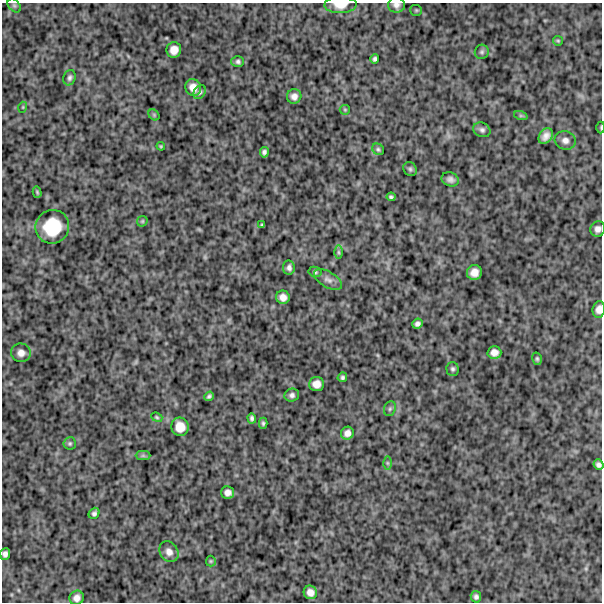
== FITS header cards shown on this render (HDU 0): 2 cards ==
NAXIS1  =                  600
NAXIS2  =                  600

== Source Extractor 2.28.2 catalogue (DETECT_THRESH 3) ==
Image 600 x 600 px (HDU 0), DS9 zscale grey, 1 PNG px = 1 image px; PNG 604 x 604 px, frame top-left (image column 1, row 600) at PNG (2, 3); each listed source drawn as its Kron ellipse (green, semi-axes under 4 px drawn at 4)
Background 880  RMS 260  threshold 790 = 3 sigma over >= 5 px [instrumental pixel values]
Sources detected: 66; all 66 listed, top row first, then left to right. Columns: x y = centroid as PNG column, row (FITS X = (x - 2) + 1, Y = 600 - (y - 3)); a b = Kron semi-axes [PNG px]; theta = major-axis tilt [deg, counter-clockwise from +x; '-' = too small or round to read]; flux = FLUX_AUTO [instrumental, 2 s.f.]
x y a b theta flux
340 5 16 8 2 170000
396 5 8 7 - 77000
14 6 8 5 -49 35000
416 10 6 5 - 21000
558 41 5 4 - 20000
174 50 8 7 - 140000
482 52 7 7 - 40000
375 59 4 4 - 41000
238 61 6 5 - 39000
70 78 8 6 70 49000
193 87 8 7 - 140000
200 92 7 5 58 40000
294 96 7 7 - 89000
23 107 5 3 - 16000
345 110 5 5 - 21000
154 115 6 4 -46 23000
521 116 7 4 -18 26000
601 127 6 3 -90 16000
482 130 9 7 -27 56000
546 136 8 6 54 100000
565 140 10 9 - 100000
161 146 4 3 - 21000
378 149 6 5 - 32000
264 152 5 4 - 48000
410 169 7 6 - 38000
450 179 9 7 -20 71000
37 192 6 4 -76 25000
391 197 4 3 - 33000
142 221 6 4 46 23000
262 225 3 3 - 23000
52 227 17 16 - 700000
598 229 8 7 - 82000
338 252 7 4 -89 35000
289 268 7 6 - 59000
315 272 6 5 - 31000
474 272 7 7 - 140000
328 280 15 8 -30 100000
283 297 7 6 - 110000
599 309 8 6 83 100000
417 324 5 5 - 57000
494 352 7 6 - 100000
21 353 10 9 - 110000
537 359 6 5 - 30000
453 369 7 6 - 41000
342 377 5 4 - 36000
316 384 7 7 - 130000
292 395 7 6 - 56000
209 396 5 3 - 36000
390 409 8 5 69 39000
157 417 6 4 -22 24000
252 418 5 4 - 43000
263 423 5 3 - 30000
180 427 9 8 - 210000
347 433 6 6 - 85000
70 443 6 6 - 34000
143 456 7 4 0 34000
387 463 6 4 -89 27000
598 465 5 5 - 55000
228 492 6 6 - 85000
94 513 6 5 - 43000
169 552 11 9 -56 110000
5 554 6 5 - 59000
211 561 5 5 - 21000
310 592 7 6 - 110000
476 597 6 5 - 47000
77 598 7 7 - 95000
At the frame edge (FLAGS 8, measured only in part): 6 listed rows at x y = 340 5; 396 5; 601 127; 598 229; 599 309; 598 465